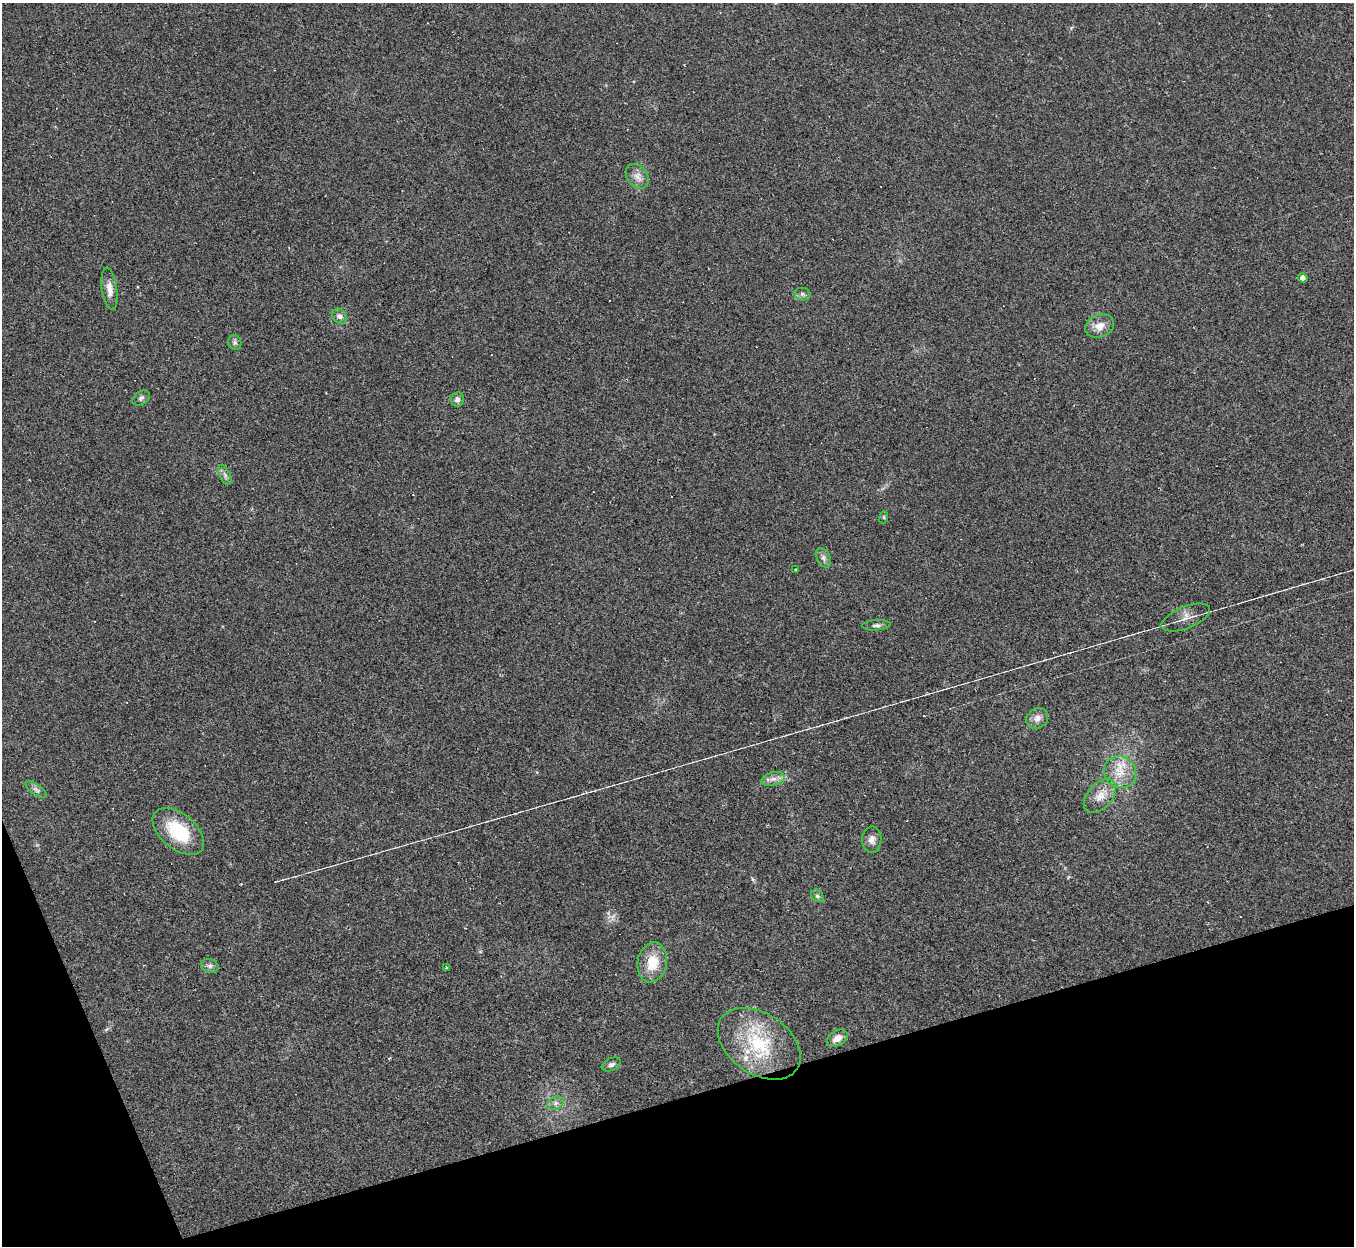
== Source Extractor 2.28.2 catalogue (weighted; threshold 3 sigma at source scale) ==
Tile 14 of 4 x 4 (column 2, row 4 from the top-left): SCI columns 1353-2704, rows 271-1514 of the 5407 x 5390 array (HDU 1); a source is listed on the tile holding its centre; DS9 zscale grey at full resolution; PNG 1356 x 1248 px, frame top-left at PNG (2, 3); each listed source drawn as its Kron ellipse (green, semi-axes under 4 px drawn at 4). Shown black and unused: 14% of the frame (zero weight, under 2 of 3 exposures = <1% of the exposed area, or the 3 px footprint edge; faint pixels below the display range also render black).
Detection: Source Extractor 2.28.2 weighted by HDU 2 'WHT'; one run over the whole footprint, this tile lists its part. Background 0.0571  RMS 0.0059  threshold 0.0264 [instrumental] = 3 sigma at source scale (4.5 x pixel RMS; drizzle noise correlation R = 1.50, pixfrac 1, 0.05/0.05 arcsec/px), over >= 5 px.
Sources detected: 49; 1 too faint to see at this stretch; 17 cosmic-ray / hot-pixel residue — neither listed nor drawn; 1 inside a brighter listed object's ellipse — not listed separately; the other 30 listed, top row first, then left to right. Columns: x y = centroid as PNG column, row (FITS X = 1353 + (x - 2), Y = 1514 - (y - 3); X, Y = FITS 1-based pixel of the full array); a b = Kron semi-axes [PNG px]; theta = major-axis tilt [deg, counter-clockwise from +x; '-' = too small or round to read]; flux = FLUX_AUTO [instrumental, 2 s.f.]
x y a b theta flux
637 176 13 10 -50 4.4
1303 278 5 4 - 2.3
109 289 21 7 -82 5.3
802 294 8 6 -15 1.6
339 316 8 6 -51 2.9
1100 326 15 11 21 6
235 342 7 6 - 1.5
141 398 9 6 36 1.6
457 399 7 6 - 2.2
225 475 10 5 -66 2
884 517 6 4 73 0.67
823 558 10 6 -61 2.2
795 569 3 2 - 0.49
1186 617 26 11 22 5.6
876 625 14 5 4 1.9
1037 718 11 9 36 3.8
1120 772 17 15 -42 11
773 779 12 6 15 3.1
36 789 12 5 -35 1.8
1100 796 20 12 48 7.9
178 831 30 17 -39 29
872 840 13 9 88 3.4
817 896 7 5 -45 1.3
652 962 20 14 78 15
210 966 9 6 -15 1.8
446 968 3 3 - 130
837 1038 11 7 32 4.8
759 1044 46 30 -34 42
611 1065 10 6 22 2
555 1103 8 6 21 1.9